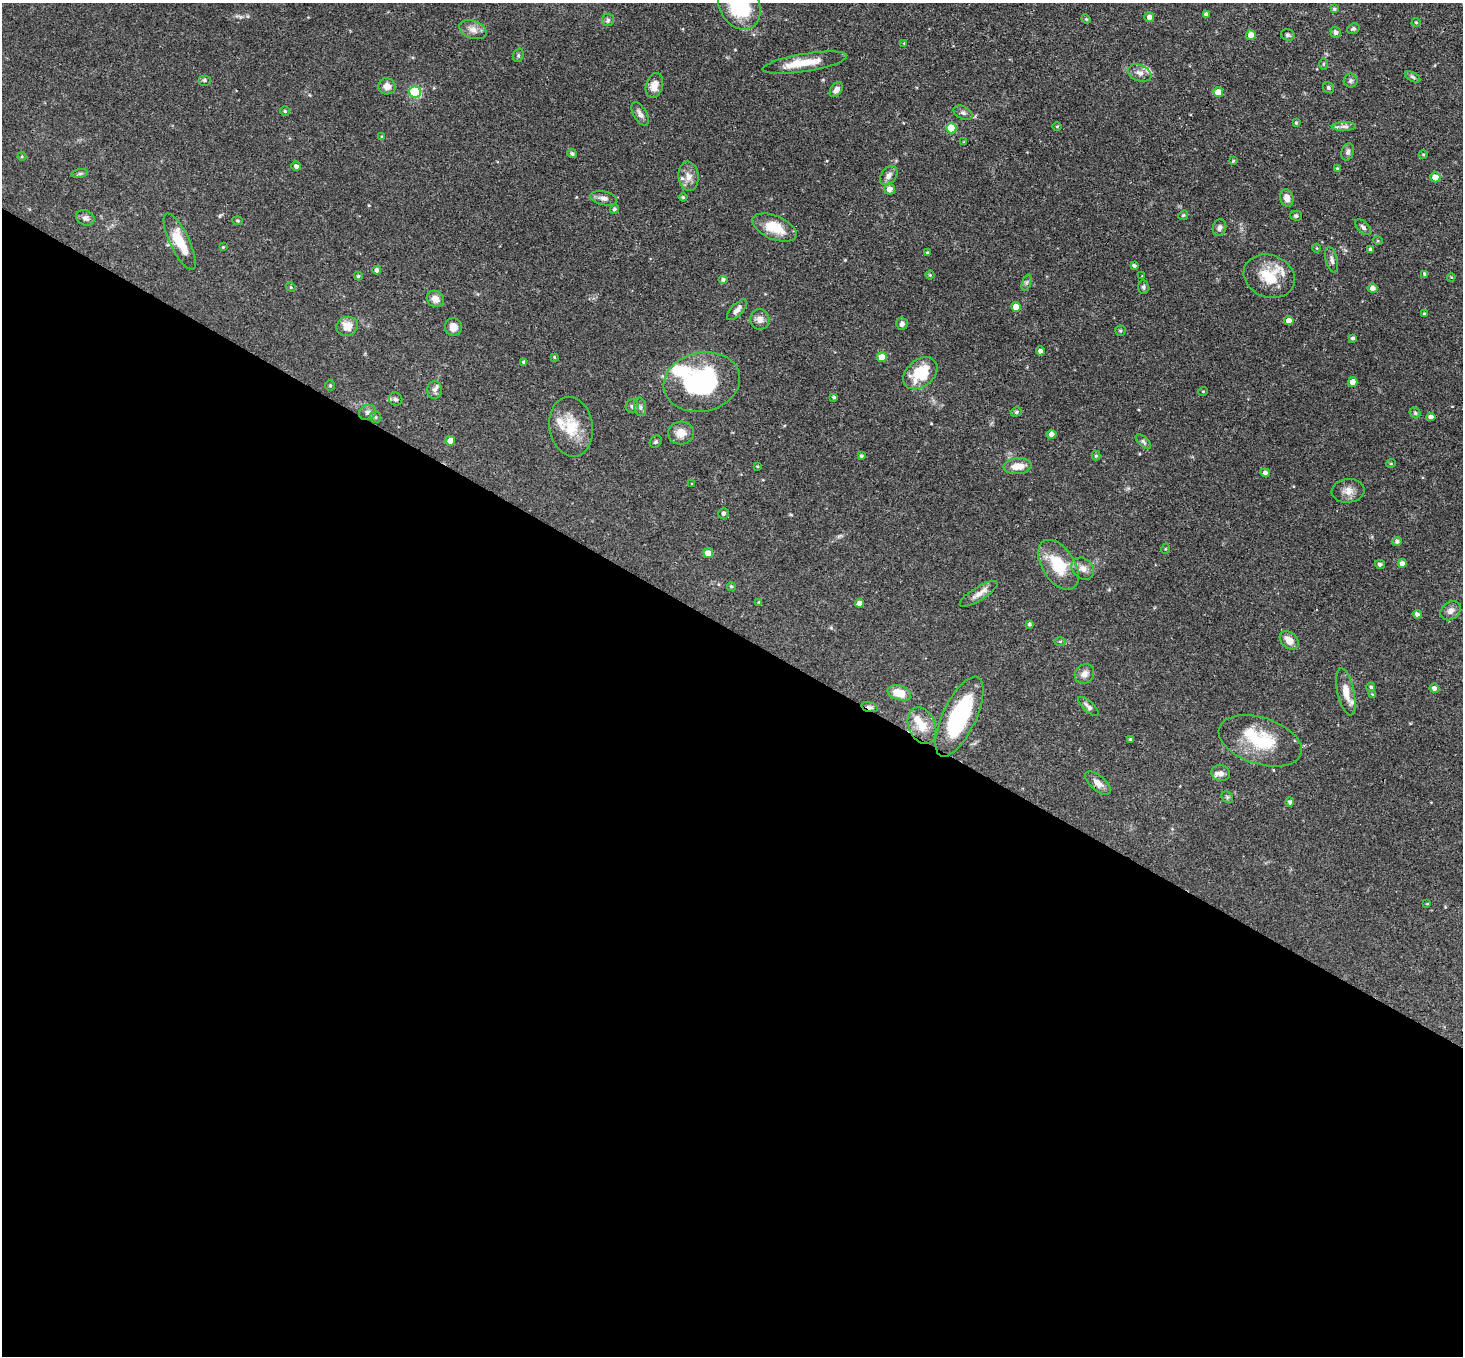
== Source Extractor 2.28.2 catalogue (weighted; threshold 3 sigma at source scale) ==
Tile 14 of 4 x 4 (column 2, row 4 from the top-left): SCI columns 1466-2926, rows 291-1644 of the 5851 x 5858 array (HDU 1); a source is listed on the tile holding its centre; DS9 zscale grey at full resolution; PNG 1465 x 1358 px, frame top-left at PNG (2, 3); each listed source drawn as its Kron ellipse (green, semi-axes under 4 px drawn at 4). Shown black and unused: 54% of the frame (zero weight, under 3 of 4 exposures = <1% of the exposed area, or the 3 px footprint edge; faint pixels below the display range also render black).
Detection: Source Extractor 2.28.2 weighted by HDU 2 'WHT'; one run over the whole footprint, this tile lists its part. Background 0.0564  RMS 0.0031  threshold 0.0141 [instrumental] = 3 sigma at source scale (4.5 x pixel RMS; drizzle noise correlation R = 1.50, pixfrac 1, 0.05/0.05 arcsec/px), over >= 5 px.
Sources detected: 165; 1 cosmic-ray / hot-pixel residue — neither listed nor drawn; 8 inside a brighter listed object's ellipse — not listed separately; the other 156 listed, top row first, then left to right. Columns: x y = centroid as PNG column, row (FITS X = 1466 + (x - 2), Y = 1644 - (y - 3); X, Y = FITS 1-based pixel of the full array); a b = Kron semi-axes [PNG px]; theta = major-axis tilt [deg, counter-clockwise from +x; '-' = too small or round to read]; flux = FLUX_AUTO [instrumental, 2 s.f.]
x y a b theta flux
739 6 25 19 -59 22
1334 9 4 3 - 0.53
1206 14 4 4 - 0.89
1149 17 5 5 - 1.3
1086 19 5 4 - 0.41
608 20 6 6 - 0.71
1416 22 4 4 - 0.32
1353 29 6 5 - 0.58
473 30 14 9 -20 2.3
1336 32 6 5 - 1
1251 35 5 5 - 3.2
1288 35 7 5 -15 0.71
904 43 4 4 - 0.22
518 55 7 5 72 0.51
805 63 43 9 9 6.6
1324 64 6 4 90 0.36
1140 73 12 8 -23 1.8
1413 77 8 4 -27 0.66
204 80 6 5 - 0.52
1351 80 7 7 - 0.72
654 85 12 8 75 3.2
387 86 8 8 - 2.1
1328 88 6 5 - 0.69
836 90 8 5 53 1.5
415 92 6 5 - 23
1218 92 5 5 - 3
285 111 5 4 - 0.47
963 113 10 6 -28 0.98
640 114 13 6 -60 1.5
1296 123 4 3 - 0.35
1057 126 5 3 - 0.27
1344 126 12 4 1 1.1
951 128 5 5 - 8.8
382 137 4 4 - 0.4
964 142 3 3 - 0.26
1348 152 9 6 73 0.93
572 154 5 4 - 0.65
1423 155 4 3 - 0.29
22 156 4 4 - 0.34
1233 161 4 3 - 0.36
296 166 5 4 - 0.83
1337 168 4 3 - 0.3
80 174 8 4 8 0.6
689 176 15 10 -84 2.7
889 176 11 7 52 1.6
1435 177 5 5 - 3.2
890 189 5 5 - 1.9
683 197 4 4 - 0.39
604 198 13 7 -11 1.6
1287 198 9 6 -74 2.2
614 209 4 4 - 0.58
1183 215 5 4 - 0.36
1296 216 5 5 - 0.68
85 218 9 7 -26 1.1
238 221 5 3 - 0.33
1363 227 10 5 -45 0.82
774 228 23 11 -23 7.3
1220 228 8 6 76 1.1
1378 241 5 3 - 0.28
180 242 31 10 -64 8.3
223 247 4 3 - 0.28
1317 248 4 4 - 0.27
1371 249 4 4 - 0.81
927 252 3 3 - 0.33
1332 260 13 6 -76 1.2
1134 266 4 3 - 0.69
377 270 4 4 - 1.1
1425 274 4 4 - 0.59
930 275 4 4 - 0.33
358 276 4 4 - 0.46
1142 276 3 3 - 0.22
1269 276 26 21 -22 9
1451 277 4 3 - 0.26
723 280 5 4 - 0.84
1026 282 8 4 71 0.6
291 287 5 4 - 0.35
1143 287 7 5 -89 0.66
1373 288 5 4 - 1.5
435 299 9 8 - 2.4
1016 307 5 4 - 2.9
737 310 13 6 46 1.5
1424 313 3 3 - 0.28
760 319 10 9 - 2
1289 320 4 4 - 1.6
902 324 6 5 - 1
347 326 11 9 14 4.1
453 327 8 8 - 2.5
1120 331 5 5 - 0.46
1353 338 3 3 - 0.64
1040 351 4 4 - 1.3
554 357 3 3 - 0.28
882 357 5 5 - 5.7
524 362 4 4 - 0.73
920 373 19 13 40 10
702 382 38 29 12 38
1353 382 5 4 - 2.2
330 385 5 4 - 0.43
434 390 9 7 89 1.1
1203 391 5 3 - 0.24
834 397 3 3 - 0.43
396 399 7 6 - 0.72
632 406 6 6 - 0.8
640 407 9 6 -80 0.93
368 412 9 7 25 1.2
1016 412 5 4 - 0.52
1415 413 6 5 - 0.45
375 417 6 5 - 0.56
1431 417 4 4 - 1.4
571 427 30 21 -81 9.5
681 433 13 11 3 3.3
1052 434 5 4 - 1.5
450 441 5 4 - 2.8
1143 441 9 5 -43 0.69
656 442 7 5 52 0.55
861 456 4 3 - 0.51
1096 456 5 4 - 0.4
1391 463 4 4 - 0.35
757 466 4 3 - 0.28
1017 466 14 8 5 3.8
1265 473 4 4 - 1
692 484 3 2 - 0.24
1348 491 16 12 5 2.6
724 513 5 5 - 0.82
1397 541 5 4 - 0.71
1165 549 5 3 - 0.28
708 553 5 5 - 3.4
1402 563 4 4 - 1.2
1380 564 5 4 - 0.81
1058 565 28 16 -57 12
1083 569 12 10 -41 2.2
731 586 4 4 - 0.44
979 594 21 7 32 2.4
759 602 4 4 - 0.33
860 603 4 4 - 1.6
1451 611 11 8 39 1.7
1417 614 4 4 - 0.9
1029 624 4 3 - 0.63
1289 640 11 7 -43 2.8
1060 641 6 4 0 0.38
1084 674 10 9 - 1.9
1371 687 4 3 - 0.49
1434 688 5 4 - 1.1
1346 692 24 8 -78 4.5
899 693 12 7 -17 6.4
1372 695 4 3 - 0.43
870 707 8 4 -15 1
1089 707 13 5 -42 1
959 717 43 16 65 30
922 726 19 13 -67 5.4
1130 739 4 3 - 0.41
1260 741 43 23 -18 16
1221 773 9 7 -14 1.4
1098 783 15 7 -41 2.2
1227 797 6 5 - 0.49
1290 802 4 4 - 0.74
1427 904 4 3 - 0.23
Overlapping masked pixels (flux is a lower limit): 2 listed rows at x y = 870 707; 1098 783
Isophote crosses this tile's border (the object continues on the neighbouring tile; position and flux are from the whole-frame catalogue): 1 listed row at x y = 739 6